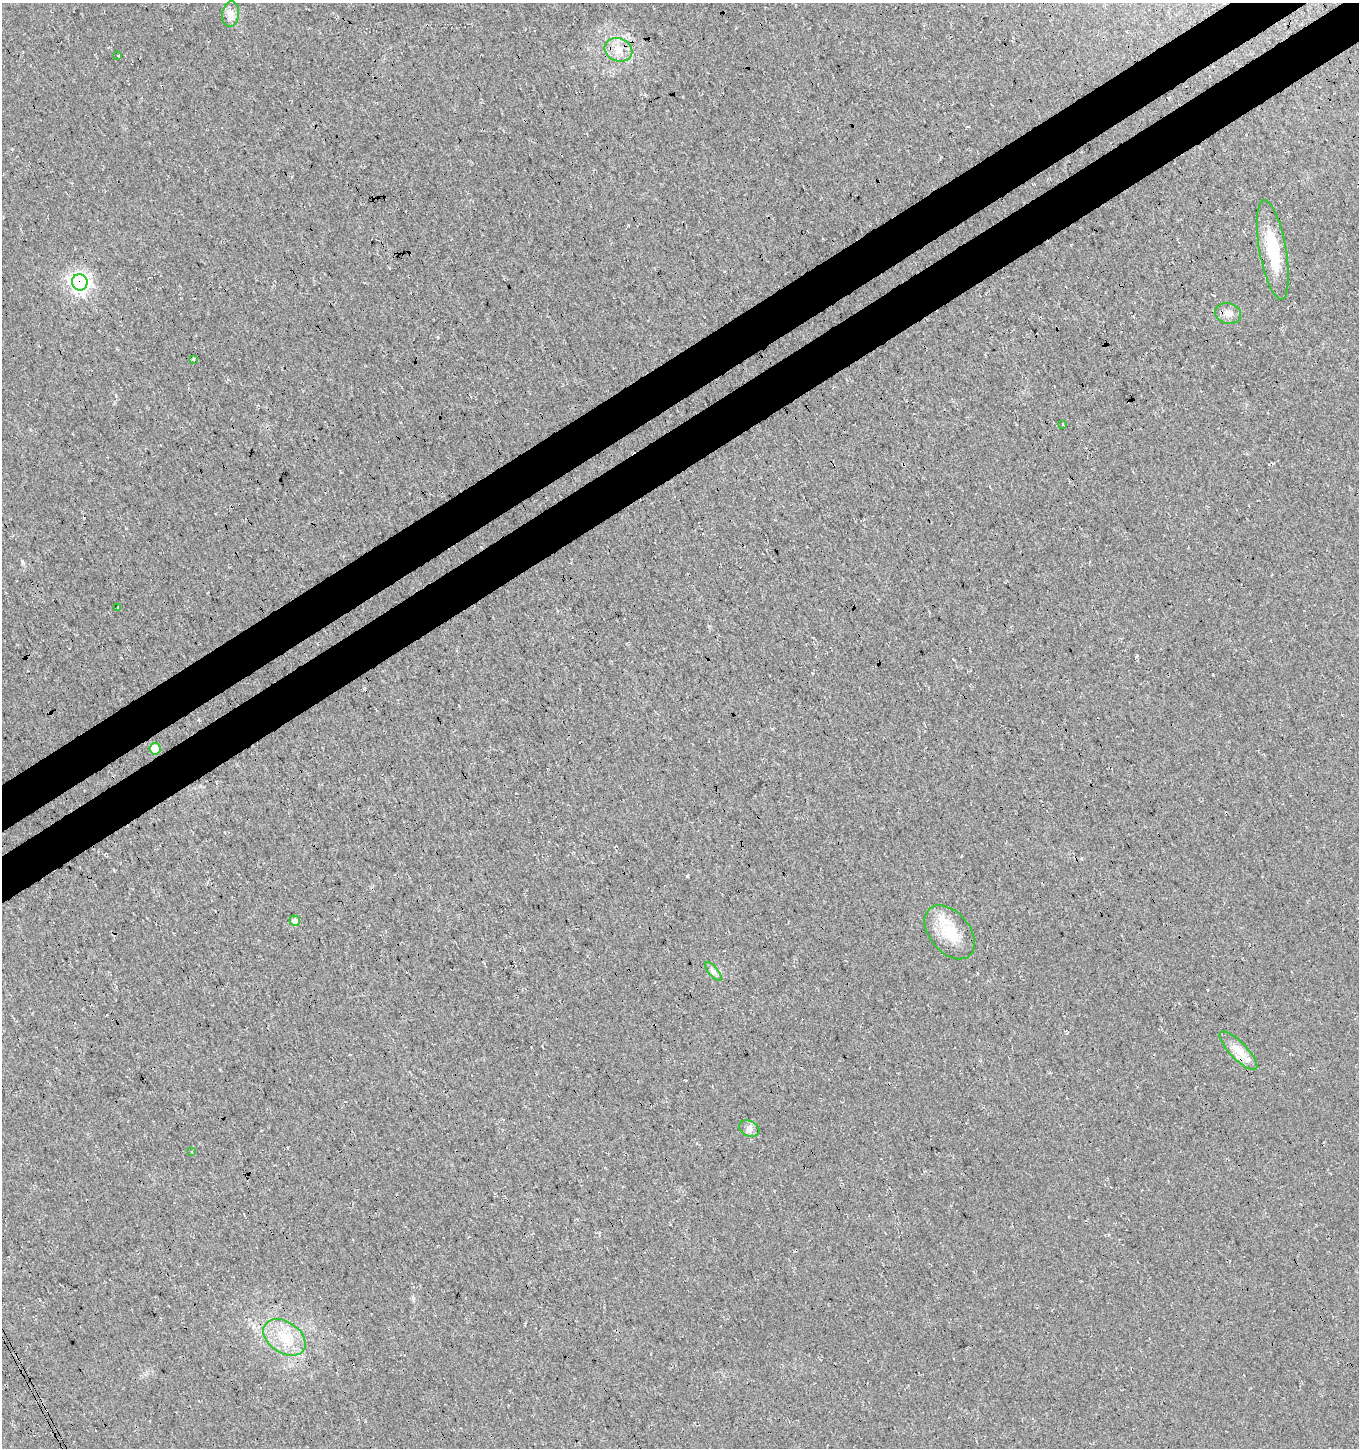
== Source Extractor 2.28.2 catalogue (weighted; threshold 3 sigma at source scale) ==
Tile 10 of 4 x 4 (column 2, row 3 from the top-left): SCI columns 1556-2912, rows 1497-2942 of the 5765 x 5889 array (HDU 1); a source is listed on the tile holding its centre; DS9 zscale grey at full resolution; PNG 1361 x 1450 px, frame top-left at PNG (2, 3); each listed source drawn as its Kron ellipse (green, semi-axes under 4 px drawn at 4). Shown black and unused: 7% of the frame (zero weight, under 3 of 4 exposures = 5% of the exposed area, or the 3 px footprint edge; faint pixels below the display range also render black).
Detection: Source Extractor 2.28.2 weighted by HDU 2 'WHT'; one run over the whole footprint, this tile lists its part. Background 0.0151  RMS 0.0074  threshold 0.0334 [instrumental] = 3 sigma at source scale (4.5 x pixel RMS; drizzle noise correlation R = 1.50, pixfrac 1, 0.0396/0.0396 arcsec/px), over >= 5 px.
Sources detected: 17; all 17 listed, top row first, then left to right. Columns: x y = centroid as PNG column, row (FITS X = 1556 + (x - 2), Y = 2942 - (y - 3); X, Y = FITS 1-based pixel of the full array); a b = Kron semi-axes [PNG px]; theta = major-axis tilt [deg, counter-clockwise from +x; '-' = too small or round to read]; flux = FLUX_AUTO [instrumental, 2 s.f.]
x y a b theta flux
231 14 13 8 83 4.7
618 50 14 11 -22 9.9
118 56 4 3 - 2
1273 250 50 13 -80 35
80 282 8 8 - 310
1228 313 13 10 -13 5.5
193 359 4 3 - 0.96
1063 424 3 3 - 0.76
118 607 3 3 - 0.71
155 749 6 5 - 11
295 921 5 5 - 3.5
950 932 31 20 -50 24
713 971 11 4 -50 2.6
1238 1051 25 8 -46 10
749 1129 10 7 -22 3.2
192 1152 3 2 - 0.56
284 1337 23 15 -33 21
Overlapping masked pixels (flux is a lower limit): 2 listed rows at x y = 80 282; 1238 1051
Unlisted compact peaks at least as high as the median listed source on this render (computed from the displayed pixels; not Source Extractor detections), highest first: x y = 687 876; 22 561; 116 396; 1137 655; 438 337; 1273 463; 220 1070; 1213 675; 772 729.